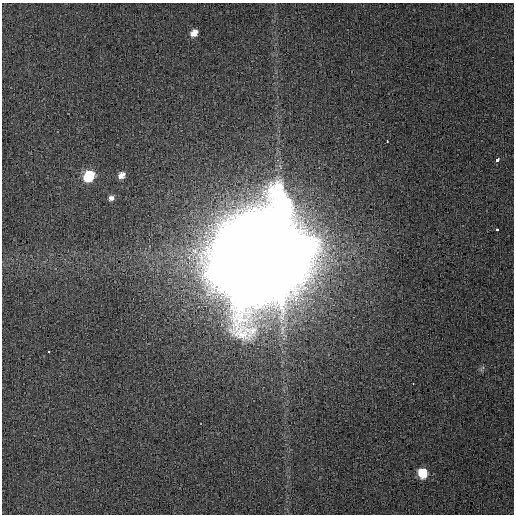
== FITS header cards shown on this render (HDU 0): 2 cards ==
NAXIS1  =                  512
NAXIS2  =                  512

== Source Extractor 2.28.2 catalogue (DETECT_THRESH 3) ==
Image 512 x 512 px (HDU 0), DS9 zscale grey, 1 PNG px = 1 image px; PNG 516 x 516 px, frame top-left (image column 1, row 512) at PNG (2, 3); no overlay
Background 0.0015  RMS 0.0027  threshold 0.00809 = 3 sigma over >= 5 px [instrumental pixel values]
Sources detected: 12; all 12 listed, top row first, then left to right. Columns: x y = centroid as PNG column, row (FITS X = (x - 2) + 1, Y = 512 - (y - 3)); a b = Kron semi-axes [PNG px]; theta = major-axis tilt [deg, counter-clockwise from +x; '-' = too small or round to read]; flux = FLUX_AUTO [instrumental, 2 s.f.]
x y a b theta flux
194 33 9 7 37 1.4
387 141 4 2 - 1.2
497 160 4 3 - 7.1
121 175 8 6 45 1.2
89 176 9 7 48 9.2
111 198 6 6 - 0.69
497 230 4 3 - 1.4
262 257 48 41 13 7400
49 352 3 3 - 3.5
482 368 10 4 54 0.37
413 384 3 2 - 0.48
422 473 8 8 - 5